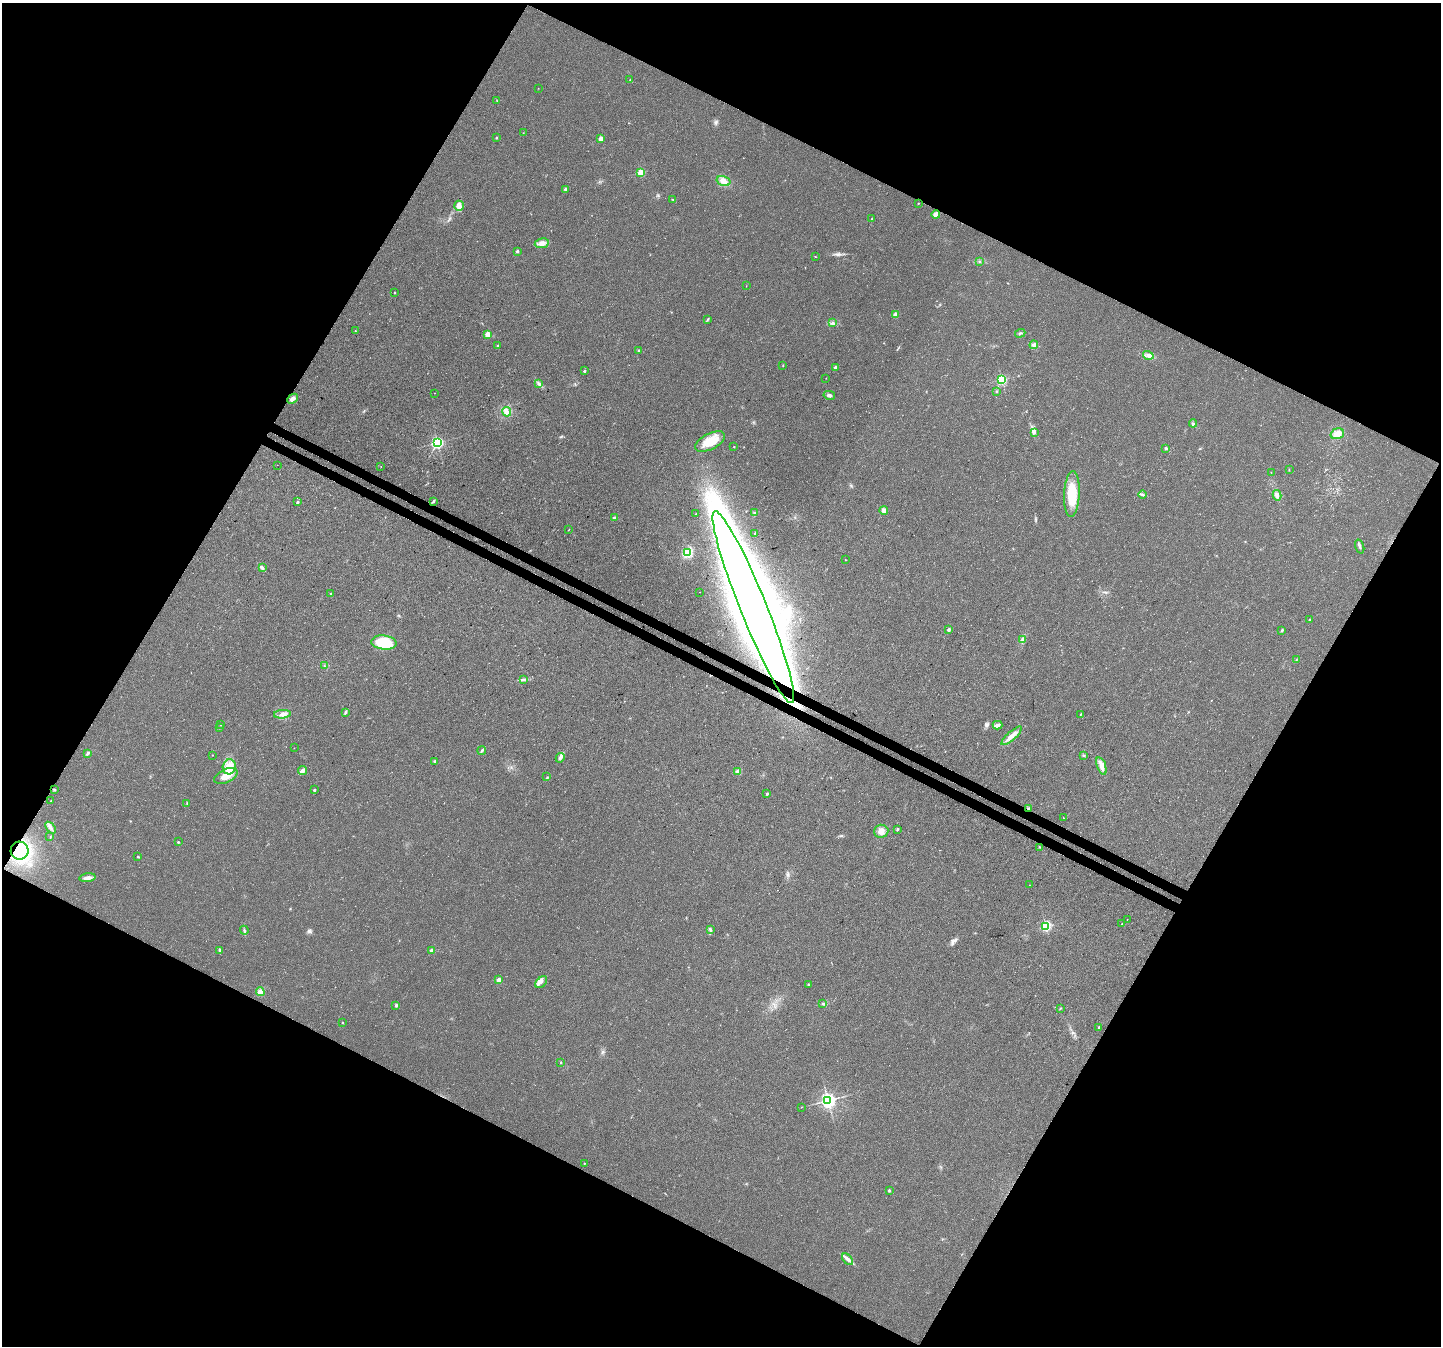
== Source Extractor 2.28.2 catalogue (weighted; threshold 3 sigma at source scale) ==
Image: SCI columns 31-5786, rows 253-5626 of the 5830 x 5942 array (HDU 1 of 3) = the unmasked area's bounding box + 8 px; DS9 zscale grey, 4 x 4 block average (1 PNG px = mean of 4 x 4 image px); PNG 1443 x 1348 px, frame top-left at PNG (2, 3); each listed source drawn as its Kron ellipse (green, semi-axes under 4 px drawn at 4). Shown black and unused: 47% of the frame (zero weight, under 3 of 4 exposures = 5% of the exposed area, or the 3 px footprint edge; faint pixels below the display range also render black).
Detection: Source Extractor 2.28.2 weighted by HDU 2 'WHT'. Background 0.023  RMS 0.0072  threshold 0.0325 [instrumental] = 3 sigma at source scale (4.5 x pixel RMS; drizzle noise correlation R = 1.50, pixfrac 1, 0.0396/0.0396 arcsec/px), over >= 5 px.
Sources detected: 153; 6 inside a brighter object's white glare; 6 cosmic-ray / hot-pixel residue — neither listed nor drawn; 1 coinciding with a brighter row at this scale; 3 inside a brighter listed object's ellipse — not listed separately; the other 137 listed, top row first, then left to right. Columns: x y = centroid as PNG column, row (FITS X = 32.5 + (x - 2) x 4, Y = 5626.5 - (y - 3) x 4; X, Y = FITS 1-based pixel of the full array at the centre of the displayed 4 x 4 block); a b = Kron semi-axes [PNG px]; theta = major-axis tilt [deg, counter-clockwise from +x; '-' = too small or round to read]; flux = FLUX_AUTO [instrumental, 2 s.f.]
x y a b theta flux
630 80 2 2 - 1.1
538 88 2 2 - 0.84
497 101 2 2 - 1.3
523 133 2 2 - 1.3
496 138 2 2 - 8.9
601 139 2 2 - 67
641 173 2 2 - 190
724 181 7 4 -16 21
565 189 2 2 - 15
673 199 3 2 - 2
918 203 2 2 - 1.6
459 206 5 4 - 30
936 214 4 3 - 29
872 218 2 2 - 1.2
542 243 7 4 9 24
517 251 2 2 - 20
815 256 2 2 - 1.7
979 261 2 2 - 1.7
746 286 2 2 - 0.96
394 293 2 2 - 2.8
895 315 2 2 - 75
708 319 3 2 - 3.8
833 323 3 3 - 8.3
355 331 2 2 - 2.1
1020 333 5 2 - 5.7
488 334 2 2 - 110
498 345 2 2 - 5
1034 345 4 3 - 8.1
638 351 3 2 - 3
1148 355 5 3 - 14
783 366 2 2 - 2
835 367 2 2 - 18
584 371 2 2 - 10
826 378 2 2 - 1.2
1002 380 2 2 - 470
539 383 3 2 - 4
997 391 2 2 - 1.9
434 393 2 2 - 1.1
829 395 6 3 -13 11
292 399 6 4 43 21
507 412 5 3 - 13
1193 423 4 3 - 8.1
1034 433 4 2 - 7.6
1337 434 7 5 18 25
710 442 16 8 27 81
437 443 2 2 - 830
734 447 2 2 - 1.7
1166 448 2 2 - 29
278 465 2 2 - 0.67
381 466 2 2 - 22
1289 470 2 2 - 1.4
1271 472 2 2 - 1.2
1072 494 23 7 87 120
1142 495 4 2 - 7.4
1277 495 5 3 - 12
297 502 2 2 - 15
434 502 3 3 - 5
884 510 4 4 - 16
754 513 2 2 - 3.9
696 514 2 2 - 1.4
615 518 3 2 - 9.8
568 530 2 2 - 1.5
755 533 2 2 - 2
1360 546 7 2 -73 10
687 553 2 2 - 230
845 560 2 2 - 2
262 567 4 3 - 9.1
700 592 2 2 - 1.4
331 594 3 2 - 3.4
753 607 103 13 -68 10000
1309 620 2 2 - 6.7
949 630 2 2 - 26
1282 630 3 2 - 5.1
1023 639 2 2 - 4.7
384 643 13 7 -6 180
1296 660 2 2 - 1.9
324 666 2 2 - 1.7
524 680 3 2 - 3.5
345 712 3 2 - 7.2
282 714 8 4 5 20
1080 714 3 2 - 2.9
221 725 2 2 - 2.7
997 725 5 3 - 10
220 728 2 2 - 3.1
1012 736 13 3 41 29
294 748 2 2 - 1
482 751 4 2 - 5.2
88 753 4 3 - 6.6
212 755 2 2 - 1.4
1083 756 2 2 - 2.8
560 758 5 3 - 11
435 761 3 2 - 5.3
1101 766 9 4 -71 28
229 767 7 6 - 70
302 771 5 2 - 29
738 772 4 3 - 13
226 776 12 6 26 55
547 777 2 2 - 1.5
54 790 3 2 - 5.2
314 790 2 2 - 11
767 794 2 2 - 10
51 801 2 2 - 5.4
187 803 2 2 - 2.4
1029 808 3 2 - 3.3
1063 818 2 2 - 2.1
51 828 7 2 -52 11
897 829 2 2 - 8.8
881 831 7 6 - 25
50 837 2 2 - 1.7
178 842 2 2 - 8.8
1040 847 3 2 - 3.3
20 851 9 9 - 370
138 857 3 2 - 3.3
88 878 8 3 8 21
1029 885 2 2 - 0.78
1127 919 2 2 - 2.8
1122 924 2 2 - 4.1
1046 926 2 2 - 490
244 930 4 2 - 6.7
710 930 3 2 - 5.6
220 950 3 2 - 8.8
432 951 2 2 - 81
498 980 2 2 - 59
541 982 7 4 43 17
808 984 2 2 - 4.3
260 992 4 4 - 21
822 1003 2 2 - 2.5
396 1005 3 2 - 6.7
1060 1008 3 2 - 2.3
342 1023 2 2 - 2.4
1099 1027 2 2 - 9.1
561 1062 2 2 - 2.9
828 1100 3 3 - 1400
801 1107 2 2 - 1.3
584 1163 2 2 - 3.4
889 1191 2 2 - 15
847 1259 7 3 -49 14
Overlapping masked pixels (flux is a lower limit): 3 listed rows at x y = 753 607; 1029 808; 20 851
Diffuse or blended objects may show on this block-average render without a row.